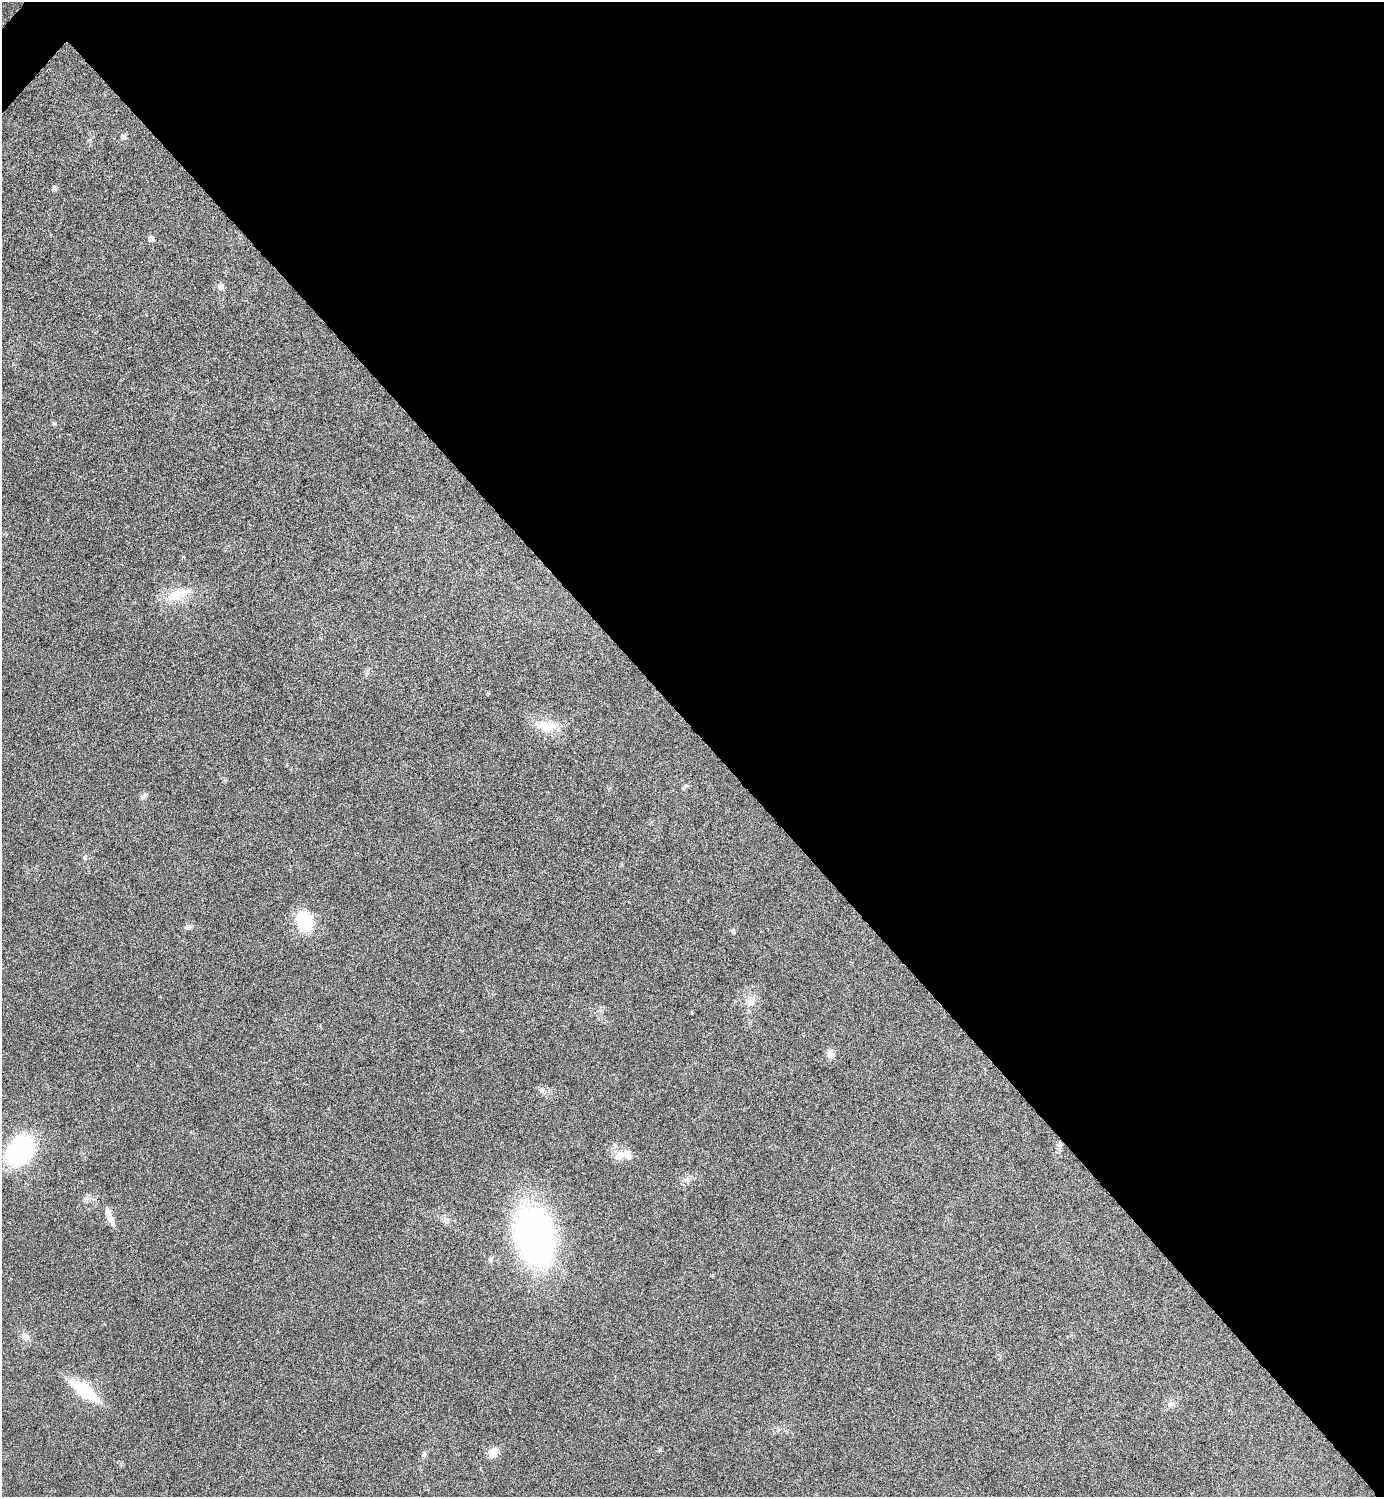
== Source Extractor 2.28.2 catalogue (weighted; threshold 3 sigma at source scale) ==
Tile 8 of 4 x 4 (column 4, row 2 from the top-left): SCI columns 4306-5687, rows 2996-4490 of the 5987 x 5987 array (HDU 1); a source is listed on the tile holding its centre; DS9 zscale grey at full resolution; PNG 1386 x 1499 px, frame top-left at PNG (2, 2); no overlay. Shown black and unused: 49% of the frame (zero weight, under 4 of 8 exposures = <1% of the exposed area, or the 3 px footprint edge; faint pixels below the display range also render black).
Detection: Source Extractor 2.28.2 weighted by HDU 2 'WHT'; one run over the whole footprint, this tile lists its part. Background 0.0326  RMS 0.0037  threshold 0.0151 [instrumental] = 3 sigma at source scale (4.09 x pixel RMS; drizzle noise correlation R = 1.36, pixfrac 0.8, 0.05/0.05 arcsec/px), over >= 5 px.
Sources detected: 26; all 26 listed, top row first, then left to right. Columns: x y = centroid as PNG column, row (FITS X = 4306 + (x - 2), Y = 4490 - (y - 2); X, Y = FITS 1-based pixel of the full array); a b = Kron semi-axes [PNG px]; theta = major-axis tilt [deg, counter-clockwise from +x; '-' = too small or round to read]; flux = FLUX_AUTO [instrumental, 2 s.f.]
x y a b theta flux
123 137 7 6 - 0.83
54 188 6 5 - 0.92
151 239 5 5 - 2.2
220 287 8 7 - 1.5
178 594 34 16 17 8.3
547 726 22 16 -11 7.9
685 786 10 4 39 0.68
143 797 10 6 43 0.96
85 857 7 4 81 0.59
304 921 15 11 -77 20
188 927 9 6 11 1.1
751 1001 15 12 -86 3.6
692 1012 4 3 - 0.33
830 1054 11 9 -75 2.1
1060 1144 12 4 90 1.2
20 1151 34 25 48 35
624 1154 24 13 5 4.4
686 1180 7 6 - 0.96
109 1216 21 7 -70 2.8
534 1236 45 30 -79 150
26 1337 10 9 - 1.7
84 1391 28 11 -37 18
1171 1404 11 6 12 1.3
659 1450 6 4 88 0.43
493 1452 13 8 60 3.5
424 1455 6 6 - 0.7
Overlapping masked pixels (flux is a lower limit): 1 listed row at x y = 1060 1144
Unlisted compact peaks at least as high as the median listed source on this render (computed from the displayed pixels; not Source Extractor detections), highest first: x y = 54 423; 542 1090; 733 930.